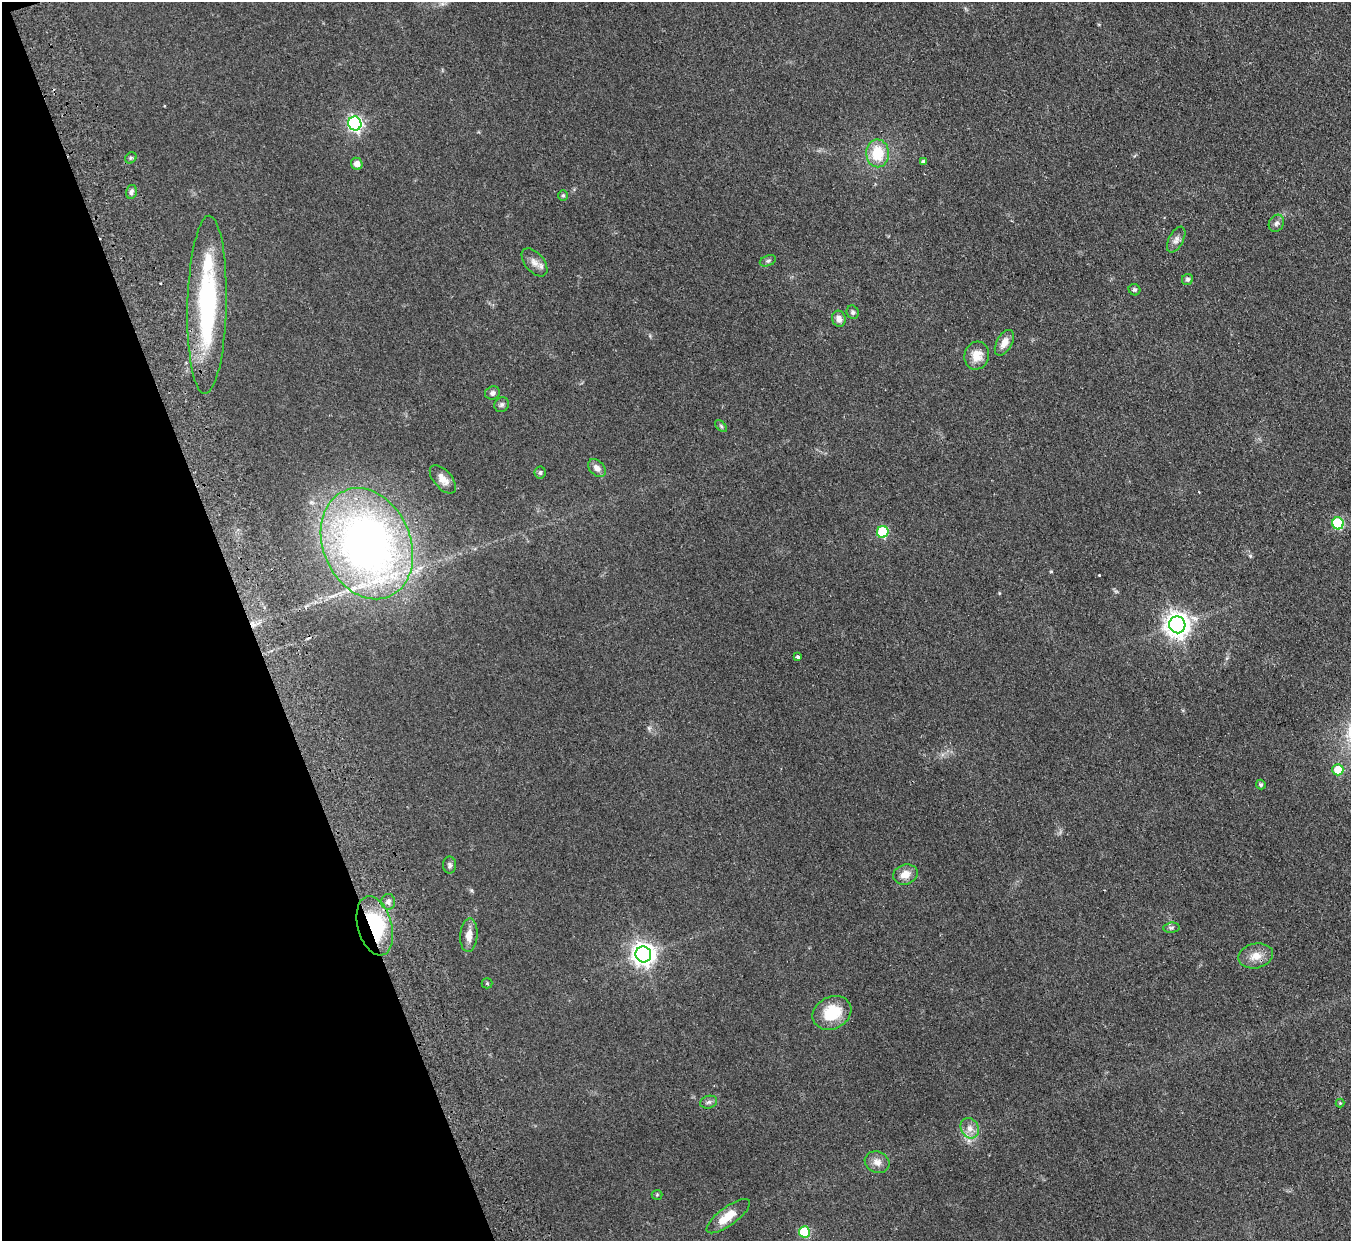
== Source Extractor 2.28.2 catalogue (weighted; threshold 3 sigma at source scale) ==
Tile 5 of 4 x 4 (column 1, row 2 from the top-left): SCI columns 55-1403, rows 2775-4013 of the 5506 x 5424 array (HDU 1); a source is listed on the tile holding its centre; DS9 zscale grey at full resolution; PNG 1353 x 1243 px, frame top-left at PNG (2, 2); each listed source drawn as its Kron ellipse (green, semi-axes under 4 px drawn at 4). Shown black and unused: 18% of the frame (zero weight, under 2 of 3 exposures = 3% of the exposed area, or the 3 px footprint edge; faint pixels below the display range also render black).
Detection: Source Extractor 2.28.2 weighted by HDU 2 'WHT'; one run over the whole footprint, this tile lists its part. Background 0.0678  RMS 0.0077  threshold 0.0345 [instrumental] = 3 sigma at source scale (4.5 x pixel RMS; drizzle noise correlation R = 1.50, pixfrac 1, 0.05/0.05 arcsec/px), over >= 5 px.
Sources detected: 50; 1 cosmic-ray / hot-pixel residue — neither listed nor drawn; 1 inside a brighter listed object's ellipse — not listed separately; the other 48 listed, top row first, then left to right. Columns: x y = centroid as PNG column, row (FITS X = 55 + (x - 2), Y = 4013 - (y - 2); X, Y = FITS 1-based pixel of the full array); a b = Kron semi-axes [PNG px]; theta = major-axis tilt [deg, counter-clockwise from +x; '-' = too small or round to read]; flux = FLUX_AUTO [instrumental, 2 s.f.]
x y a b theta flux
355 123 7 6 - 180
877 153 14 11 -88 23
131 158 6 5 - 1.1
923 162 4 4 - 2.1
357 164 6 5 - 4.8
131 192 7 5 75 2.4
563 195 5 4 - 1.1
1276 223 9 7 58 2.5
1176 240 14 7 61 3.7
768 261 8 5 21 1.5
534 262 16 9 -50 5.4
1187 279 6 5 - 1.9
1134 290 6 5 - 1.5
207 305 89 19 89 110
853 312 7 6 - 1.8
839 319 8 7 - 4.3
1004 343 14 7 61 6.7
977 356 14 12 75 10
492 393 7 6 - 2.4
502 405 8 7 - 2.1
721 426 7 4 -46 1.3
597 468 10 7 -46 4.3
540 472 6 5 - 1.5
443 479 17 9 -50 6.4
1338 523 6 5 - 57
883 532 6 5 - 47
367 544 57 43 -66 440
1177 625 8 8 - 660
798 656 3 3 - 2.9
1338 770 5 5 - 17
1261 785 5 4 - 1.7
450 865 8 6 -88 2
905 874 12 10 18 7.7
388 902 8 7 - 2.6
375 926 30 17 -75 58
1171 928 8 5 6 1.5
469 935 17 8 86 6.5
643 954 8 7 - 550
1256 956 18 12 12 8.9
487 983 5 5 - 0.99
832 1013 20 16 27 25
709 1102 9 6 16 2.1
1340 1103 4 4 - 0.73
970 1128 10 8 -61 5.4
877 1162 12 10 -21 5.4
657 1195 5 5 - 0.88
728 1216 26 9 36 13
804 1232 5 5 - 38
Overlapping masked pixels (flux is a lower limit): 1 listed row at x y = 375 926